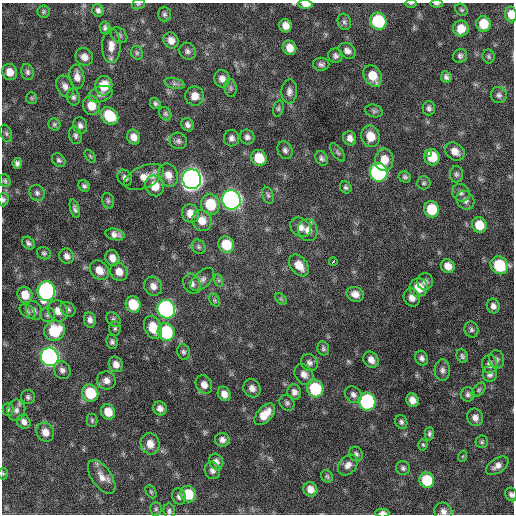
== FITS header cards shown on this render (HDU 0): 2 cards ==
NAXIS1  =                  512 / Axis length
NAXIS2  =                  512 / Axis length

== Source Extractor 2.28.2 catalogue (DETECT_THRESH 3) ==
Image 512 x 512 px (HDU 0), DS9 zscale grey, 1 PNG px = 1 image px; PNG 516 x 516 px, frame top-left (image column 1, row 512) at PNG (2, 3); each listed source drawn as its Kron ellipse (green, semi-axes under 4 px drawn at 4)
Background 400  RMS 22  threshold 64.6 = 3 sigma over >= 5 px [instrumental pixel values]
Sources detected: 203; all 203 listed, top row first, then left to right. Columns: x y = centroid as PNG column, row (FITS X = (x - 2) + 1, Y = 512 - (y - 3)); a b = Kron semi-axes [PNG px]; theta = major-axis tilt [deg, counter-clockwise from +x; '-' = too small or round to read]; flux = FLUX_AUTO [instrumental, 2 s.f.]
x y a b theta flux
411 3 5 3 - 1.5e+03
138 4 7 5 19 2.3e+03
306 4 7 4 -1 1.1e+04
436 4 6 3 0 2.4e+03
98 10 6 5 - 4.8e+03
461 10 7 5 -42 2.3e+03
43 12 6 6 - 2.8e+03
164 14 7 6 - 3.4e+03
511 14 8 6 -84 1.3e+04
378 21 8 8 - 9.5e+04
344 22 8 6 -73 4.1e+03
483 24 8 7 - 3.0e+04
285 26 7 6 - 1.1e+04
105 28 6 5 - 4.2e+03
461 29 8 7 - 1.9e+04
119 35 9 7 -38 3.5e+03
171 40 8 7 - 1.1e+04
111 46 17 9 89 1.4e+04
290 48 7 6 - 1.5e+04
188 51 9 7 -52 5.1e+03
347 51 9 7 -38 6.9e+03
137 53 7 5 -66 2.8e+03
335 56 7 7 - 4.4e+03
460 56 7 6 - 3.9e+03
489 56 7 6 - 2.6e+03
84 57 9 8 - 1.0e+04
321 64 8 6 1 4.3e+03
10 72 8 7 - 1.5e+04
27 72 8 6 -71 4.1e+03
373 76 11 8 -60 2.5e+04
77 77 12 7 -83 1.1e+04
446 77 6 5 - 4.1e+03
222 79 9 8 - 8.7e+03
175 83 10 5 -14 4.6e+03
104 86 10 8 75 2.8e+04
65 87 11 8 -62 8.5e+03
231 88 9 6 -83 3.6e+03
289 91 12 8 87 7.1e+03
101 94 12 8 18 7.4e+03
499 95 8 8 - 4.7e+03
195 96 9 9 - 1.4e+04
73 97 8 6 -76 4.4e+03
32 98 6 5 - 2.3e+03
155 103 6 5 - 3.3e+03
91 105 9 8 - 2.2e+04
278 108 8 5 74 2.9e+03
429 108 7 6 - 4.2e+03
374 111 9 6 -15 3.7e+03
165 114 7 6 - 2.9e+03
109 116 9 7 -43 5.2e+04
54 124 6 5 - 2.6e+03
80 125 8 7 - 5.5e+03
187 125 7 5 -60 5.1e+03
6 133 9 5 -71 3.2e+03
75 135 9 6 -74 4.2e+03
370 136 11 9 -74 2.2e+04
133 137 7 6 - 1.1e+04
247 137 7 7 - 5.2e+03
231 138 8 7 - 6.2e+03
350 138 7 6 - 7.6e+03
178 141 9 8 - 5.3e+03
285 150 9 7 -63 5.0e+03
455 151 11 8 -36 1.2e+04
337 152 11 5 -53 3.5e+03
428 154 4 3 - 8.3e+03
90 156 7 3 -54 1.7e+03
432 157 8 7 - 3.2e+04
259 158 8 7 - 3.2e+04
322 158 7 5 -59 3.8e+03
59 160 7 6 - 3.4e+03
384 160 11 9 89 2.0e+04
17 163 5 4 - 4.2e+03
379 172 9 8 - 3.2e+05
456 174 8 6 86 3.7e+03
168 175 12 9 -64 1.4e+04
144 177 21 11 24 1.9e+04
405 177 6 5 - 3.3e+03
125 178 8 7 - 5.0e+03
192 179 10 9 - 1.2e+06
5 181 6 5 - 2.6e+03
424 183 7 6 - 2.8e+03
84 186 6 5 - 3.3e+03
155 186 10 9 - 2.4e+04
346 187 6 5 - 3.2e+03
37 193 8 7 - 4.4e+03
461 193 9 8 - 5.4e+03
268 195 9 5 -70 3.2e+03
3 200 7 5 88 3.1e+03
231 200 10 9 - 6.7e+05
465 200 10 8 -53 7.0e+03
108 201 8 6 -76 3.5e+03
210 204 10 9 - 4.8e+04
75 209 9 4 -72 4.2e+03
431 209 8 7 - 4.3e+04
190 213 9 8 - 1.6e+04
202 221 10 9 - 1.7e+04
479 225 8 7 - 2.7e+04
300 227 11 9 -35 1.1e+04
308 230 11 9 -75 1.2e+04
115 234 9 5 -13 7.4e+03
28 243 7 5 -42 4.1e+03
226 245 8 7 - 3.8e+04
199 247 7 6 - 3.4e+03
44 253 7 6 - 2.9e+03
67 256 8 7 - 6.6e+03
112 258 8 7 - 1.1e+04
333 261 4 3 - 1.0e+04
299 265 12 8 -50 1.9e+04
499 265 9 8 - 6.2e+04
448 266 7 6 - 1.3e+04
99 270 11 8 -48 1.6e+04
119 272 9 8 - 1.4e+04
202 279 14 8 44 7.2e+03
218 280 6 4 -71 2.2e+03
425 281 8 8 - 5.6e+03
192 284 10 8 -62 7.2e+03
153 286 10 8 -55 1.0e+04
419 288 9 9 - 3.0e+04
46 291 10 8 -90 3.2e+05
355 294 9 7 -17 9.8e+03
25 295 8 7 - 2.0e+04
412 298 9 8 - 9.3e+03
281 299 7 4 -44 2.2e+03
215 300 7 5 -60 2.5e+03
133 304 8 7 - 4.1e+04
493 306 7 6 - 6.0e+03
68 309 8 6 -42 4.2e+03
166 309 9 8 - 4.3e+05
27 311 9 6 -38 3.8e+03
34 311 10 7 -64 5.6e+03
58 311 11 9 -56 1.4e+04
48 315 7 7 - 3.9e+03
113 319 8 6 -46 3.8e+03
90 320 8 6 -84 6.8e+03
153 327 12 8 -66 2.8e+04
115 328 7 5 -84 3.0e+03
471 329 8 6 -68 3.7e+03
54 331 10 10 - 5.9e+04
166 332 9 8 - 9.9e+04
112 342 7 5 -70 4.0e+03
323 348 7 5 -70 3.1e+03
183 352 8 6 -72 3.8e+03
462 356 7 5 -65 3.5e+03
50 357 9 8 - 5.8e+05
422 358 7 6 - 4.8e+03
497 359 9 7 -76 4.4e+03
371 360 9 7 -55 9.3e+03
309 363 9 8 - 5.7e+03
116 364 8 7 - 9.1e+03
490 364 9 7 -84 7.5e+03
62 370 9 8 - 6.3e+03
442 370 11 7 -90 6.0e+03
304 374 11 8 -55 9.0e+03
490 374 8 7 - 5.2e+03
106 380 9 9 - 8.5e+03
204 385 9 8 - 1.0e+04
252 388 9 8 - 8.7e+03
315 388 9 8 - 7.1e+04
479 390 8 5 46 2.7e+03
294 392 8 6 -69 6.6e+03
90 393 9 8 - 5.7e+04
224 394 7 6 - 1.0e+04
468 394 7 7 - 4.1e+03
353 395 9 7 -43 6.0e+03
28 397 7 7 - 3.8e+03
412 400 7 6 - 1.1e+04
367 402 9 8 - 2.0e+05
287 403 8 7 - 3.9e+03
160 408 7 6 - 7.9e+03
8 409 7 5 -89 2.7e+03
16 410 10 9 - 7.1e+03
108 412 8 7 - 2.0e+04
265 414 13 7 47 2.0e+04
475 417 9 8 - 8.5e+03
92 420 6 5 - 2.5e+03
24 422 7 6 - 7.0e+03
401 422 7 5 -64 3.7e+03
45 432 10 8 -64 1.3e+04
429 434 6 4 88 3.6e+03
222 440 7 7 - 6.6e+03
482 442 6 6 - 2.7e+03
150 444 11 9 -73 1.5e+04
423 445 5 4 - 2.1e+03
356 454 7 7 - 4.0e+03
463 456 6 3 71 1.4e+03
216 462 8 7 - 7.3e+03
348 465 11 8 50 8.6e+03
497 466 13 7 34 8.4e+03
403 468 7 7 - 3.8e+03
212 470 9 7 -68 6.1e+03
3 473 6 5 - 1.8e+03
327 476 7 5 -54 2.6e+03
102 477 19 10 -55 1.4e+04
427 480 8 7 - 5.4e+04
310 489 7 6 - 1.2e+04
151 492 7 5 -63 2.3e+03
188 494 8 7 - 3.6e+04
511 494 7 5 -67 4.1e+03
179 497 8 7 - 5.3e+03
156 509 7 5 89 2.8e+03
169 511 8 5 -86 3.7e+03
443 511 9 8 - 6.9e+03
382 513 7 4 0 6.4e+03
At the frame edge (FLAGS 8, measured only in part): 10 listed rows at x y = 411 3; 138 4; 306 4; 436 4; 511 14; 3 200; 3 473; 511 494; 443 511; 382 513